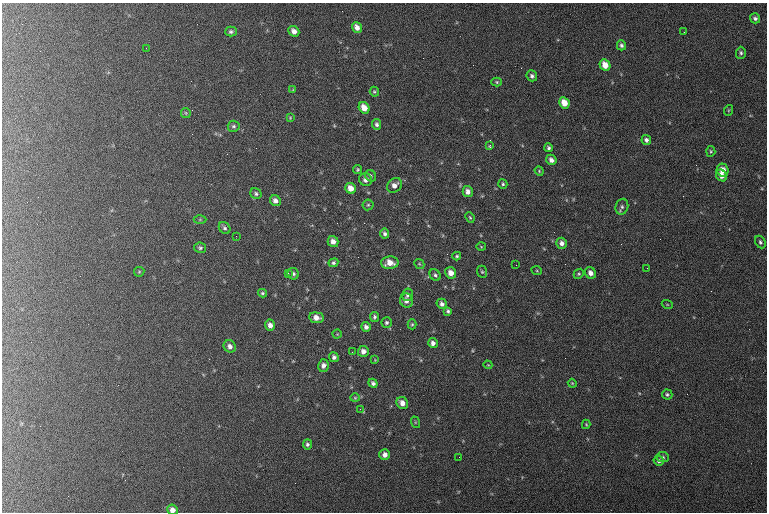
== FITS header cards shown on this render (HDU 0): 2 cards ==
NAXIS1  =                  765 / length of data axis 1
NAXIS2  =                  510 / length of data axis 2

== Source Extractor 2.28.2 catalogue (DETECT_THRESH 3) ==
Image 765 x 510 px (HDU 0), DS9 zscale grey, 1 PNG px = 1 image px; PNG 769 x 514 px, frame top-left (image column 1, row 510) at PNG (2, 3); each listed source drawn as its Kron ellipse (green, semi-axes under 4 px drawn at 4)
Background 124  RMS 6.8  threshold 20.4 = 3 sigma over >= 5 px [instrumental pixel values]
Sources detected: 99; all 99 listed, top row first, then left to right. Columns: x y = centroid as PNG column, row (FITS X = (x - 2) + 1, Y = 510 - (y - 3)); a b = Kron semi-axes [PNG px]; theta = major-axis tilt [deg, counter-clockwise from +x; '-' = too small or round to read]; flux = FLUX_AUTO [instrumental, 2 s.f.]
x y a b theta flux
755 18 5 5 - 1300
357 27 5 4 - 2500
294 31 6 5 - 2400
231 32 6 5 - 960
684 32 2 2 - 340
621 45 5 4 - 1200
146 48 2 2 - 300
741 53 6 5 - 980
605 65 6 5 - 5300
532 76 5 5 - 1300
497 82 5 4 - 570
293 90 4 4 - 370
374 92 5 4 - 640
564 103 6 5 - 5500
364 108 6 5 - 4800
729 110 5 3 - 440
186 113 5 4 - 540
290 118 4 4 - 440
377 124 5 4 - 1100
234 126 6 5 - 910
646 140 5 4 - 1300
490 145 3 3 - 4000
548 148 4 4 - 980
711 151 5 4 - 600
551 160 5 5 - 2000
358 170 4 4 - 600
723 170 6 6 - 4700
539 171 5 4 - 510
721 175 6 5 - 3100
371 176 6 5 - 870
366 180 6 6 - 2100
503 184 5 4 - 710
394 185 8 6 40 2700
351 188 6 5 - 4000
468 192 5 5 - 2300
256 194 6 5 - 970
275 201 6 5 - 2100
368 205 5 5 - 710
622 207 8 6 73 1200
470 217 5 4 - 610
200 220 6 4 1 570
225 228 6 5 - 960
385 234 5 4 - 1300
236 236 2 2 - 470
333 241 6 5 - 2700
760 242 7 5 -63 970
562 243 5 5 - 2000
481 247 5 3 - 390
200 248 6 5 - 920
457 256 4 3 - 690
333 263 5 4 - 900
390 263 9 6 2 4700
419 264 5 4 - 570
516 265 2 2 - 330
647 268 2 2 - 290
537 271 5 3 - 380
139 272 5 5 - 510
482 272 6 5 - 670
288 273 3 2 - 1700
451 273 6 5 - 3800
590 273 6 5 - 2400
293 274 5 5 - 990
579 274 5 4 - 610
435 275 6 5 - 990
262 293 4 3 - 680
408 295 6 5 - 1300
406 301 7 6 - 2300
442 304 5 5 - 1700
667 304 5 3 - 380
448 311 4 3 - 870
375 317 5 4 - 900
316 318 7 5 -6 3100
387 323 5 5 - 920
412 324 5 4 - 610
270 325 6 5 - 2200
366 327 5 4 - 1700
337 334 4 4 - 460
433 343 5 4 - 1800
230 346 6 6 - 1900
363 351 5 5 - 2400
352 352 2 2 - 210
334 357 5 4 - 1200
375 360 4 4 - 350
488 365 4 3 - 380
323 366 6 5 - 2100
373 383 5 4 - 1300
572 383 4 3 - 450
667 394 5 5 - 820
355 398 4 4 - 490
402 403 6 5 - 3100
360 409 3 2 - 520
415 422 6 4 -72 530
586 424 4 4 - 480
307 444 5 4 - 900
385 455 5 5 - 2500
459 457 2 2 - 320
663 457 6 5 - 750
659 461 5 5 - 1300
172 510 5 5 - 2700
At the frame edge (FLAGS 8, measured only in part): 1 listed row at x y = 172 510